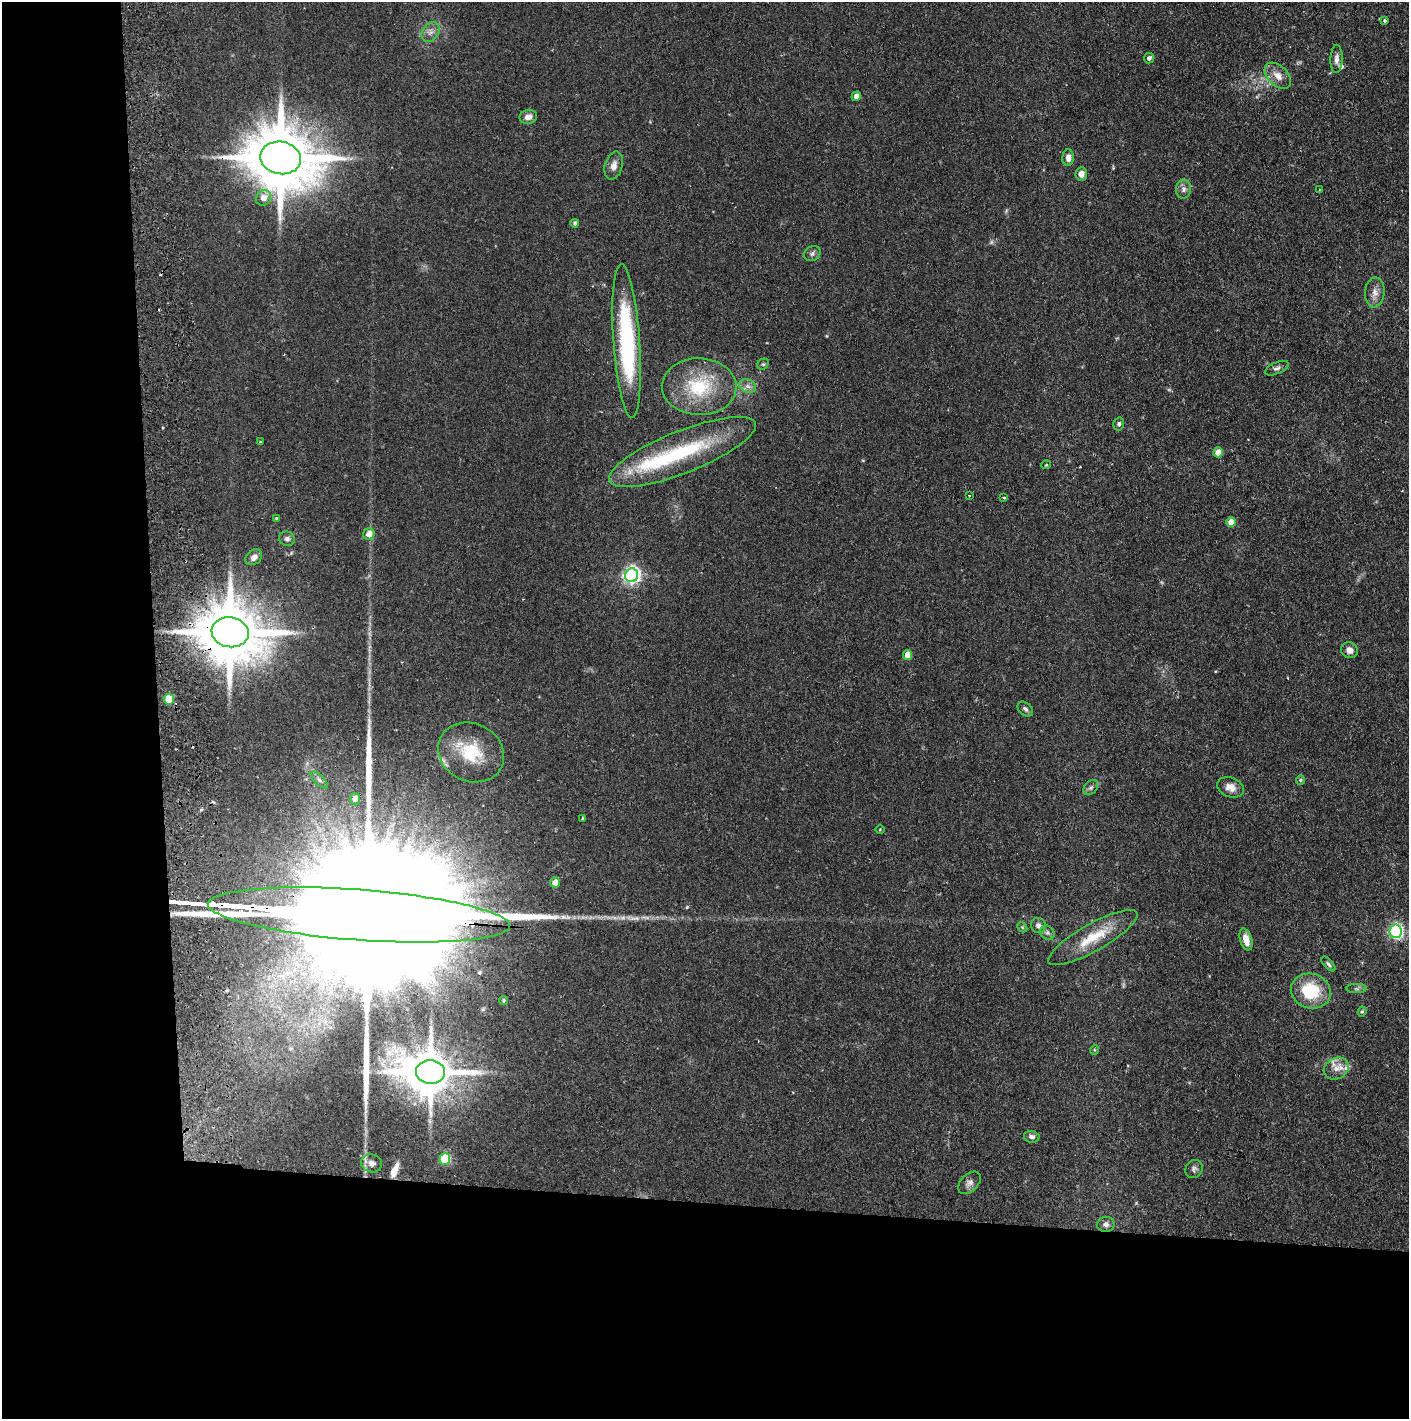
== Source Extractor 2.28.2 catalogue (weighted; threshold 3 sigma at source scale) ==
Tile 7 of 3 x 3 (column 1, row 3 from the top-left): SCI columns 85-1491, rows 4-1420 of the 4390 x 4257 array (HDU 1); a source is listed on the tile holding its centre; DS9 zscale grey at full resolution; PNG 1411 x 1421 px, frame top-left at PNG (2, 2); each listed source drawn as its Kron ellipse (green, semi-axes under 4 px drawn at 4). Shown black and unused: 24% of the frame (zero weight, under 2 of 3 exposures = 3% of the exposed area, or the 3 px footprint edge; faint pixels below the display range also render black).
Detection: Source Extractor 2.28.2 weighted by HDU 2 'WHT'; one run over the whole footprint, this tile lists its part. Background 0.076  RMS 0.0055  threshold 0.025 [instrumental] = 3 sigma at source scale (4.5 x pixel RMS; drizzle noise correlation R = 1.50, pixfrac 1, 0.05/0.05 arcsec/px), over >= 5 px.
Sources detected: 85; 2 too faint to see at this stretch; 2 inside a brighter object's white glare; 3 cosmic-ray / hot-pixel residue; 3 long thin detections or spike segments (spike, bleed or trail) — neither listed nor drawn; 5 inside a brighter listed object's ellipse — not listed separately; the other 70 listed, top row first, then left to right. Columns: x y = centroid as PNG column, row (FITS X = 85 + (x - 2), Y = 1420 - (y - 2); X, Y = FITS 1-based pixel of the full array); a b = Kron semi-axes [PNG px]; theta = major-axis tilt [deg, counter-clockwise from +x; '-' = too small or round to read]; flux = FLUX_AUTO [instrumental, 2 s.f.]
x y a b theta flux
1385 21 4 3 - 1.6
431 32 10 8 55 3.1
1149 58 5 5 - 1.7
1336 59 14 6 88 2.8
1278 76 15 10 -44 5.3
856 96 5 4 - 3.8
528 117 9 7 16 3.4
281 158 20 16 -10 5300
1068 158 8 6 86 3
614 166 14 8 74 3.6
1081 174 7 6 - 3.9
1184 189 9 7 88 2.5
1319 189 3 2 - 0.53
263 198 8 7 - 4.8
575 223 4 4 - 1.2
812 254 9 7 28 1.7
1375 292 15 9 85 4.4
627 341 77 13 -86 68
763 364 6 5 - 0.84
1277 368 13 6 23 1.9
748 386 8 6 -21 2.4
699 387 37 28 -2 32
1119 424 6 5 - 1.2
261 442 3 2 - 0.7
682 452 78 21 22 52
1218 452 5 4 - 6
1046 465 5 3 - 0.54
969 495 3 2 - 0.61
1004 497 3 3 - 0.93
276 518 4 3 - 0.52
1231 522 5 4 - 5.8
369 534 6 5 - 5.6
287 539 8 7 - 1.7
254 557 9 7 41 2.9
632 575 7 6 - 200
230 632 19 15 -9 5000
1349 650 8 7 - 3.4
907 655 5 4 - 6.3
169 699 5 5 - 20
1025 709 8 6 -42 1.6
471 752 34 29 -26 27
319 780 11 5 -45 1.6
1300 780 5 4 - 0.61
1231 787 14 9 -21 4.8
1091 788 8 6 48 1.7
355 799 5 5 - 4.3
583 819 3 3 - 0.77
880 829 4 3 - 0.45
555 882 5 5 - 4.9
359 915 151 25 -4 110000
1038 925 8 7 - 2.2
1022 927 6 4 -45 0.65
1396 931 7 6 - 110
1047 933 8 6 -44 1.5
1093 937 51 13 29 19
1246 940 11 6 -74 5.5
1328 964 9 4 -47 1.2
1357 989 10 4 0 1.5
1311 991 20 17 -18 25
503 1001 4 4 - 0.84
1362 1012 5 3 - 0.77
1094 1050 5 3 - 0.5
1336 1068 13 10 30 5.1
430 1072 14 11 -3 2400
1032 1137 8 6 -11 1.9
445 1159 6 5 - 36
372 1163 10 9 - 3.4
1194 1169 9 8 - 1.8
969 1183 13 8 44 2.8
1106 1224 8 7 - 2.2
Overlapping masked pixels (flux is a lower limit): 3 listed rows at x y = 281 158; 230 632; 359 915